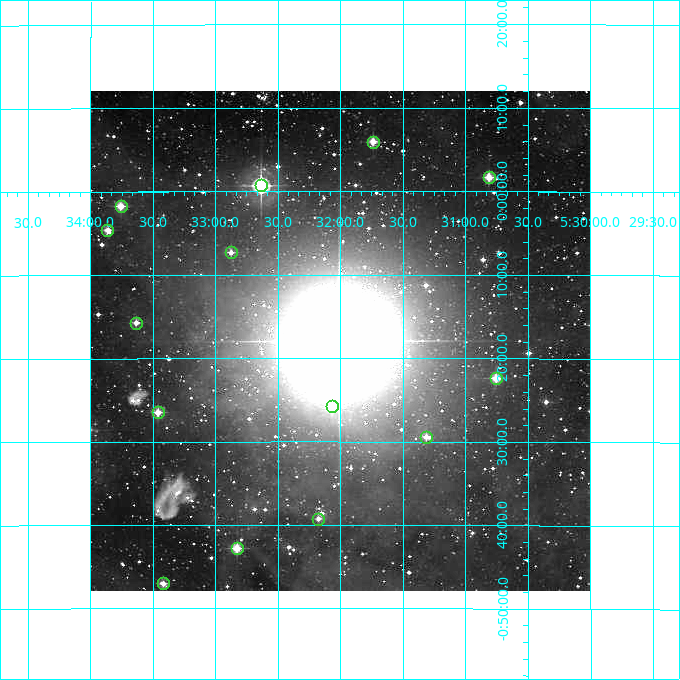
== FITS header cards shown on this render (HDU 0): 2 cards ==
NAXIS1  =                  500
NAXIS2  =                  500

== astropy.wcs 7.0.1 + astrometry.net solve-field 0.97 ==
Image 500 x 500 px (HDU 0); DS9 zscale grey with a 90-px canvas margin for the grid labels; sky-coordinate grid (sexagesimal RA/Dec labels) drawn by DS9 from the SOLVED WCS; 14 Tycho-2 reference stars matched to detected sources circled (green)
Header WCS: none
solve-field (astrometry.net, Tycho-2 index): SOLVED blind (the file carries no WCS)
Solved WCS: RA---TAN-SIP/DEC--TAN-SIP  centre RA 05:32:00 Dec -00:18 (83.00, -0.30 deg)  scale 7.2 arcsec/px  FOV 60.0' x 59.9'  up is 0 deg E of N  parity normal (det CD < 0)
(file carries no celestial WCS; the grid is the blind solution)
Tycho-2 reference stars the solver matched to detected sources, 14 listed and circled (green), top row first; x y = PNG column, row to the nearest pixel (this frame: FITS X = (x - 91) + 1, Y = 500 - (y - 91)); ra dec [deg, ICRS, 3 dp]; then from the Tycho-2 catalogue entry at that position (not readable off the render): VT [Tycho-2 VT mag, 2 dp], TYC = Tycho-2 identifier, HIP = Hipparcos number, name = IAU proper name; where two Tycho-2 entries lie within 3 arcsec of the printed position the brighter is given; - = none
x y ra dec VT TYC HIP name
374 142 82.935 +0.099 8.43 114-64-1 25905 -
490 177 82.703 +0.029 8.09 114-471-1 25818 -
262 185 83.158 +0.012 6.35 114-2260-1 25976 -
122 206 83.439 -0.029 8.30 4766-1354-1 26082 -
108 230 83.466 -0.077 8.83 4766-2300-1 - -
232 252 83.219 -0.122 9.77 4766-861-1 - -
137 323 83.408 -0.262 9.15 4766-1146-1 - -
497 378 82.688 -0.373 8.17 4766-1181-1 - -
333 406 83.017 -0.429 8.37 4766-2446-1 - -
159 412 83.365 -0.441 8.41 4766-956-1 - -
427 437 82.828 -0.490 9.33 4766-915-1 - -
319 519 83.044 -0.654 9.68 4766-1062-1 - -
238 548 83.207 -0.713 7.96 4766-881-1 - -
164 583 83.354 -0.784 8.92 4766-548-1 - -